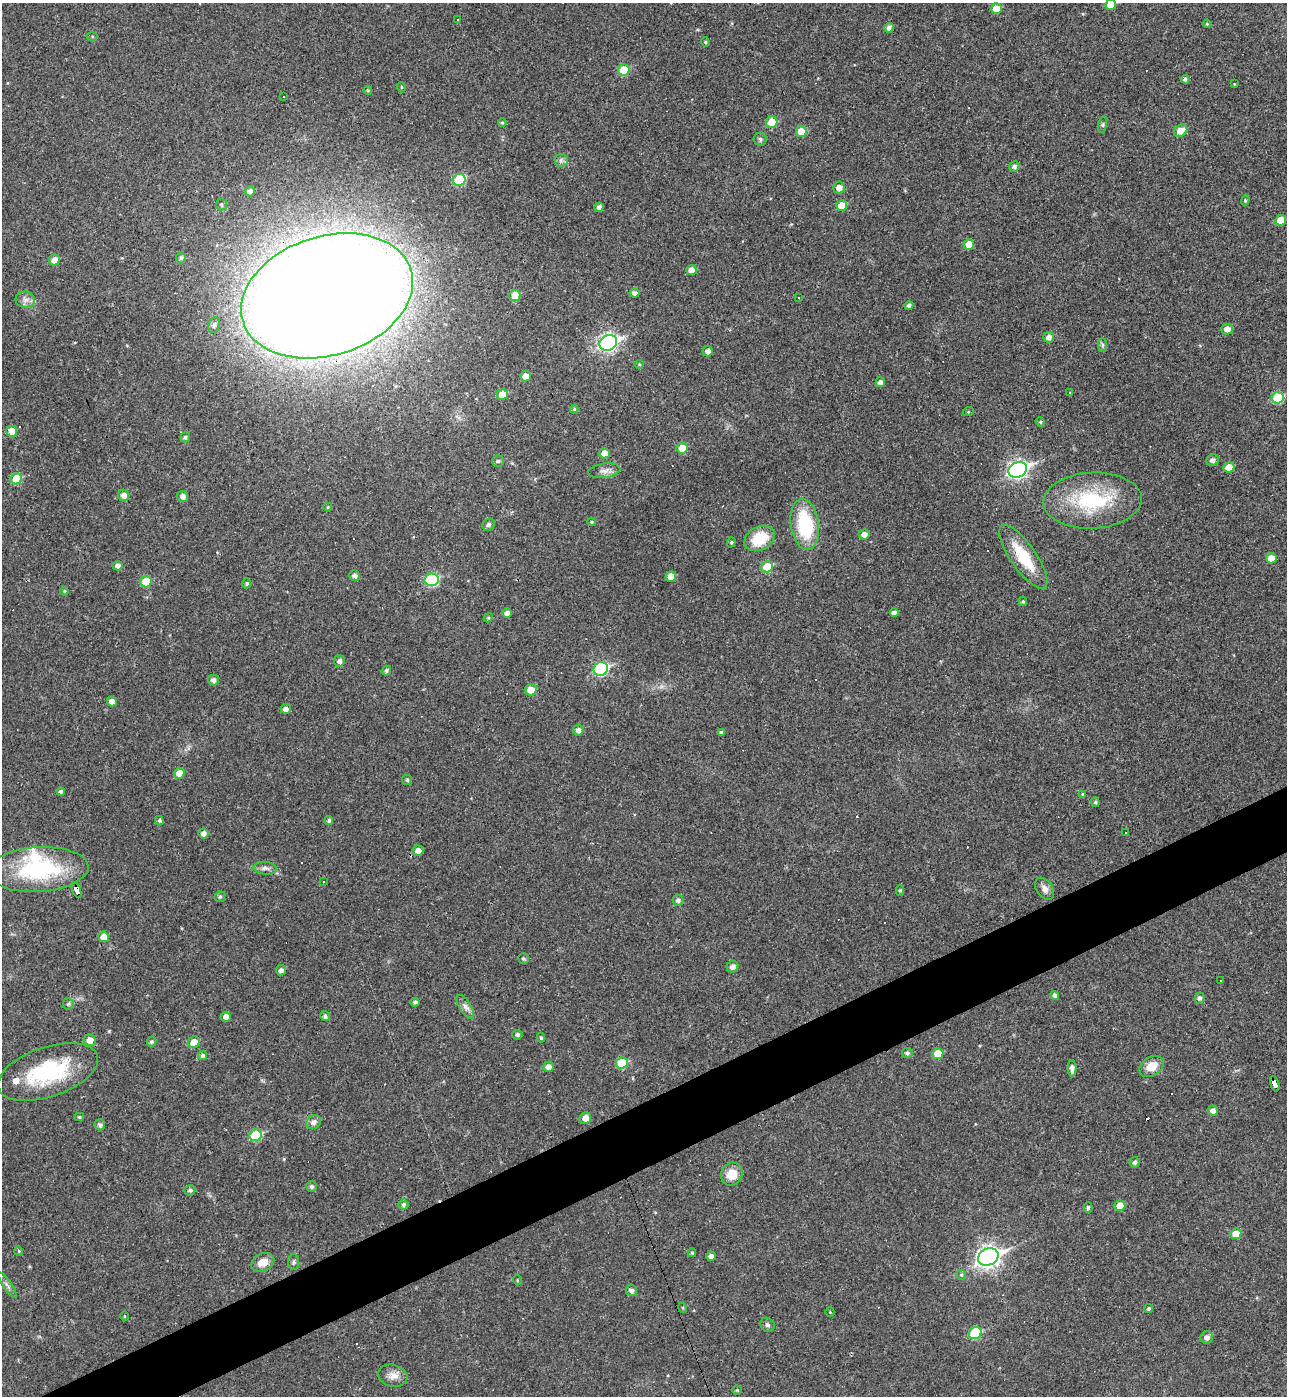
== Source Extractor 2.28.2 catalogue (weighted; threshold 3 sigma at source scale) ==
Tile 7 of 4 x 4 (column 3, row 2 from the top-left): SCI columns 2718-4002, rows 2791-4184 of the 5565 x 5579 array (HDU 1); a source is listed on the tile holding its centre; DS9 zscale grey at full resolution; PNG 1289 x 1398 px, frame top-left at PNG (2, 3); each listed source drawn as its Kron ellipse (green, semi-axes under 4 px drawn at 4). Shown black and unused: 4% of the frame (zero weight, under 3 of 4 exposures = <1% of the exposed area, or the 3 px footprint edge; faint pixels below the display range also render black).
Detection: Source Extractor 2.28.2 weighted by HDU 2 'WHT'; one run over the whole footprint, this tile lists its part. Background 0.018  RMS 0.0039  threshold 0.0176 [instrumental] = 3 sigma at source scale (4.5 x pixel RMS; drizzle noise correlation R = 1.50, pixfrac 1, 0.05/0.05 arcsec/px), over >= 5 px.
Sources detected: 193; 16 cosmic-ray / hot-pixel residue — neither listed nor drawn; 3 inside a brighter listed object's ellipse — not listed separately; the other 174 listed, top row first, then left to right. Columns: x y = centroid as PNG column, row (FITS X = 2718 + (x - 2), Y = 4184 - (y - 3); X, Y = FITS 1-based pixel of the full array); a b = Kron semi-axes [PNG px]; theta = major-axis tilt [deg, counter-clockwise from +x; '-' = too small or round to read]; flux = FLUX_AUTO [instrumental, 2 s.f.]
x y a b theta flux
1110 5 5 5 - 4.8
996 9 5 5 - 5.2
458 19 3 3 - 20
1207 24 4 3 - 0.36
889 28 5 4 - 2
92 37 5 4 - 0.45
705 42 4 4 - 0.5
624 70 6 5 - 11
1185 79 4 4 - 0.87
1234 84 4 4 - 0.31
401 87 5 3 - 0.33
368 90 4 4 - 0.42
284 96 3 2 - 0.32
772 122 6 5 - 8
502 123 4 3 - 0.54
1103 125 8 4 82 0.61
801 131 5 5 - 6.5
1181 131 7 5 36 4.3
760 139 6 6 - 0.87
561 160 6 6 - 1.1
1014 166 5 5 - 1.3
459 180 6 6 - 19
839 188 6 5 - 2.6
250 191 5 5 - 1.4
1245 200 5 4 - 0.51
221 204 6 5 - 0.69
842 206 5 5 - 6.7
599 207 5 4 - 1.5
1281 220 5 5 - 6.2
969 244 5 5 - 5.3
181 258 5 5 - 0.91
54 260 5 5 - 3.6
691 270 5 5 - 2.9
634 293 5 4 - 1.5
515 295 5 5 - 7.1
327 296 88 59 17 2000
798 297 3 3 - 7
25 300 10 8 -9 2
909 305 4 4 - 1
214 325 8 5 70 0.85
1227 329 5 5 - 2.8
1049 337 5 5 - 2
608 343 9 7 28 130
1102 345 7 4 -90 0.72
708 351 5 5 - 1.9
639 364 4 4 - 0.46
525 376 5 5 - 3.6
880 382 5 4 - 1.4
1070 392 3 2 - 0.4
502 395 5 5 - 6.6
1277 398 6 5 - 16
574 409 4 3 - 0.4
968 412 5 3 - 0.35
1040 422 5 4 - 0.5
11 431 5 5 - 5.2
185 437 5 4 - 0.87
682 448 5 5 - 6.2
604 453 5 5 - 3.4
1213 460 6 5 - 1.5
498 461 6 5 - 0.66
1229 467 5 5 - 5.9
1018 470 9 7 24 130
604 471 16 7 9 2.3
17 479 6 5 - 12
124 495 6 5 - 2.4
183 496 5 5 - 1.8
1092 500 49 28 3 32
328 507 4 4 - 0.41
591 522 4 3 - 0.45
805 524 26 14 -81 27
489 525 6 5 - 1
864 534 5 5 - 2.4
759 538 16 11 29 13
731 542 5 4 - 0.54
1023 557 38 12 -55 16
1271 558 5 5 - 4.3
118 566 5 4 - 1.7
767 567 6 5 - 11
354 576 5 5 - 1.4
671 576 5 5 - 4.1
432 580 7 6 - 31
146 582 5 5 - 8.8
247 583 5 5 - 0.67
64 591 4 3 - 0.42
1023 601 5 4 - 0.49
507 613 5 4 - 2
894 613 4 4 - 1.6
488 618 5 3 - 0.36
339 661 5 5 - 1.4
601 669 7 6 - 47
386 670 5 4 - 0.87
213 680 5 5 - 1.7
531 690 6 5 - 4.3
112 701 5 4 - 2.5
286 709 5 5 - 1.9
578 730 5 5 - 1.8
721 732 4 4 - 0.85
179 773 5 5 - 4
407 780 5 5 - 0.62
61 791 4 4 - 0.84
1083 795 4 4 - 0.57
1095 802 5 4 - 0.75
159 821 5 4 - 0.73
329 821 4 4 - 0.79
204 833 5 5 - 1.8
1125 833 3 3 - 0.61
418 851 5 5 - 2.3
265 868 12 6 -6 1.6
38 869 50 22 4 44
323 882 3 3 - 0.71
1045 889 12 8 -56 2.2
77 890 8 4 -71 150
900 890 5 4 - 0.65
220 897 5 5 - 0.78
678 900 5 5 - 1.2
104 937 5 5 - 4
523 959 5 5 - 0.66
732 967 6 5 - 2
281 970 5 5 - 1.5
1221 981 3 3 - 2.3
1055 996 5 4 - 1.4
1199 998 5 5 - 1.2
415 1002 5 4 - 0.85
68 1004 6 5 - 0.66
465 1007 13 5 -58 1.8
325 1016 5 5 - 1.1
226 1017 5 5 - 2.2
517 1035 5 5 - 0.97
541 1038 4 3 - 0.61
90 1040 6 6 - 3.9
151 1042 5 5 - 0.85
194 1042 6 6 - 4.6
907 1053 5 5 - 0.94
938 1054 5 5 - 7.4
202 1056 4 4 - 1.1
622 1063 6 5 - 13
1152 1066 13 9 34 5.7
548 1067 5 5 - 1.9
1072 1068 8 4 90 1.7
48 1072 52 25 18 35
1275 1084 8 4 -71 65
1213 1111 5 5 - 2.1
79 1117 5 4 - 0.54
585 1118 6 5 - 3.2
314 1122 7 6 - 1.9
100 1125 5 5 - 1.2
256 1135 6 5 - 21
1134 1162 5 5 - 1
732 1174 12 10 64 6
311 1186 5 5 - 1
190 1190 5 5 - 0.88
403 1205 5 5 - 0.89
1120 1206 5 5 - 5.8
1088 1208 5 4 - 0.78
1236 1234 5 5 - 5.9
19 1251 5 4 - 0.44
692 1253 4 4 - 0.5
711 1256 4 4 - 1.7
988 1257 10 8 25 210
263 1262 12 8 24 4.1
294 1262 8 5 89 0.82
961 1275 5 5 - 0.55
517 1280 5 3 - 0.35
7 1285 15 3 -55 1.2
631 1290 6 5 - 1.5
683 1308 5 3 - 0.4
1149 1309 4 4 - 0.68
830 1312 4 4 - 0.33
124 1316 5 3 - 0.37
767 1325 7 6 - 0.95
975 1333 6 6 - 23
1207 1337 6 6 - 1.8
393 1376 15 11 -15 3.3
737 1390 4 4 - 0.42
Overlapping masked pixels (flux is a lower limit): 3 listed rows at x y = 327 296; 77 890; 1275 1084
Isophote crosses this tile's border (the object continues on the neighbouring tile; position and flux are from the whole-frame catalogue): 1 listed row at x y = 1110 5